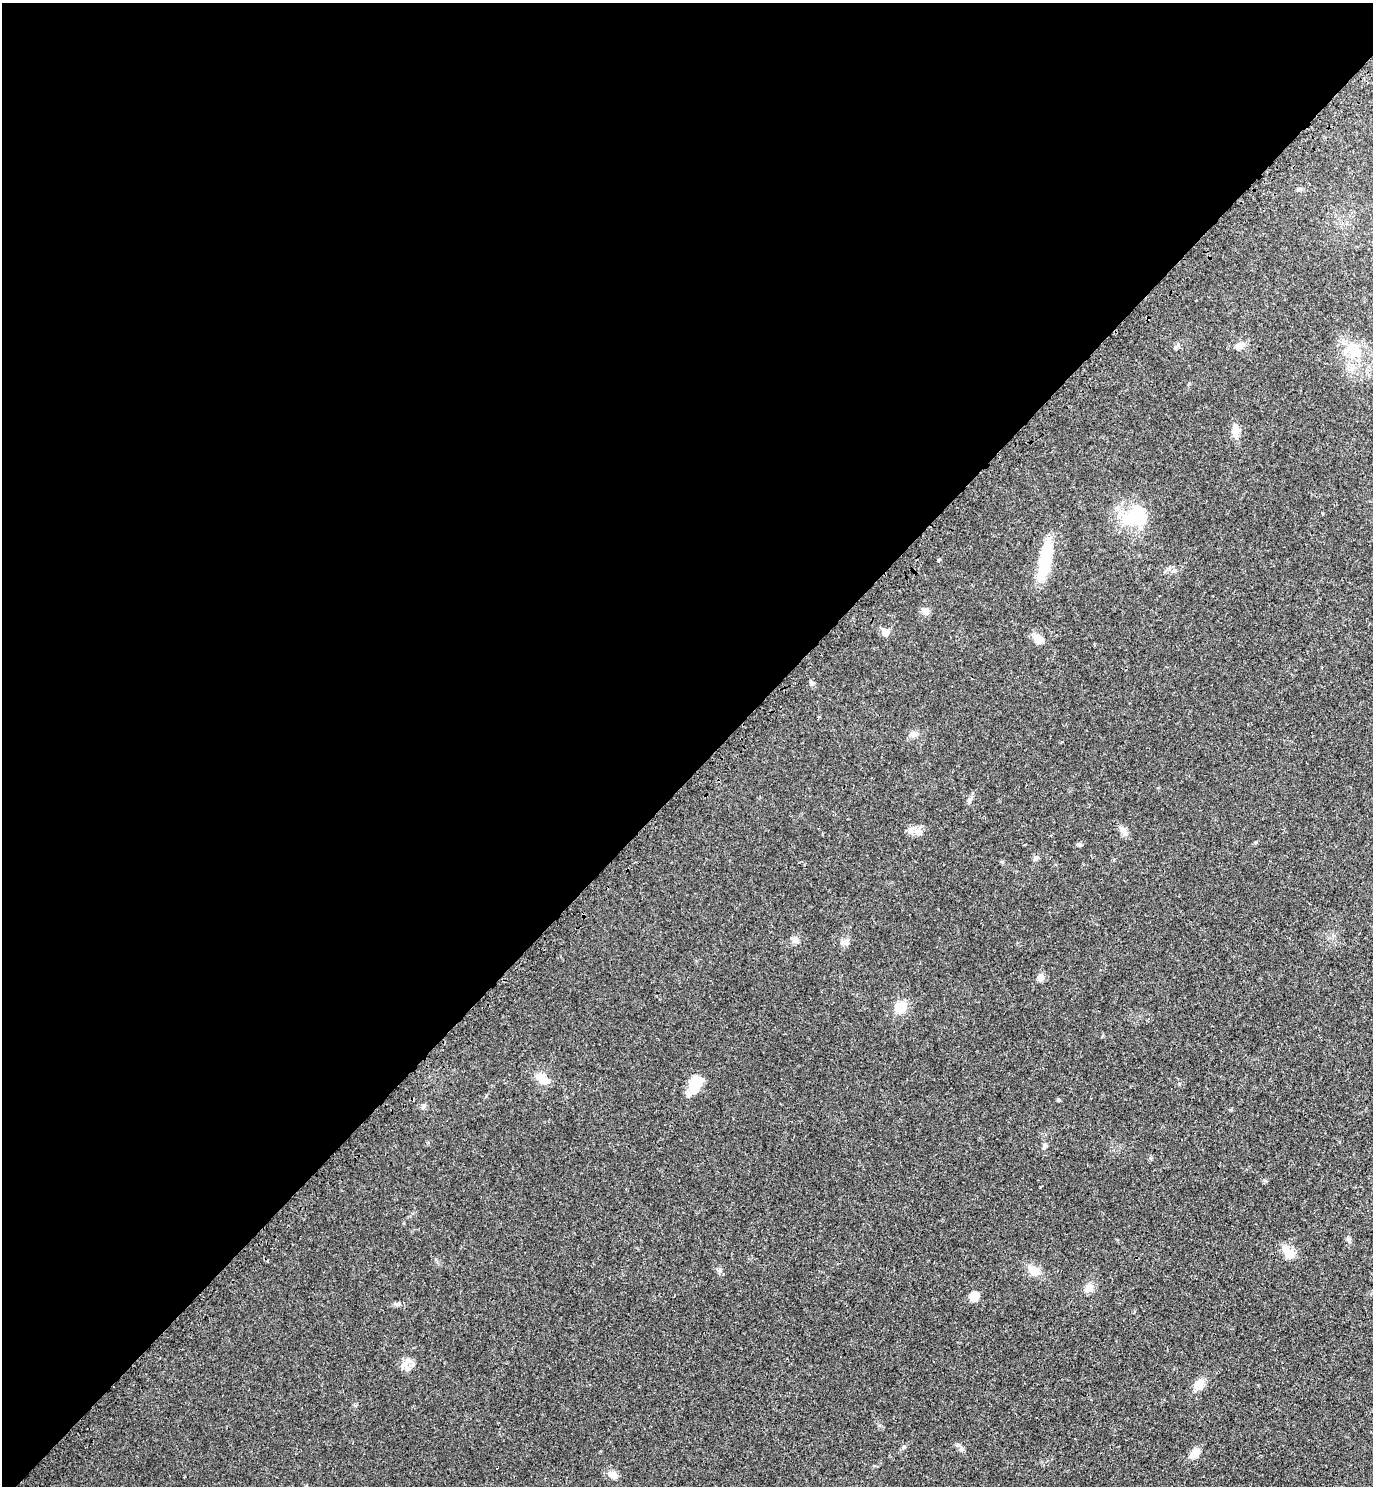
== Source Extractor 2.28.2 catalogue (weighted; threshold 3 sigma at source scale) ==
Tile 2 of 4 x 4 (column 2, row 1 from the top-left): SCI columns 1629-2999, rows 4555-6038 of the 6140 x 6140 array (HDU 1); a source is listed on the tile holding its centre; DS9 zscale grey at full resolution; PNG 1375 x 1488 px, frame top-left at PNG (2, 3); no overlay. Shown black and unused: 52% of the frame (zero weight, under 3 of 4 exposures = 8% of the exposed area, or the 3 px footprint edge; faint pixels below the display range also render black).
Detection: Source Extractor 2.28.2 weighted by HDU 2 'WHT'; one run over the whole footprint, this tile lists its part. Background 0.0277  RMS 0.0029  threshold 0.0132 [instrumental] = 3 sigma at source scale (4.5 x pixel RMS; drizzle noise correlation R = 1.50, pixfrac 1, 0.05/0.05 arcsec/px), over >= 5 px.
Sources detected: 38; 1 inside a brighter listed object's ellipse — not listed separately; the other 37 listed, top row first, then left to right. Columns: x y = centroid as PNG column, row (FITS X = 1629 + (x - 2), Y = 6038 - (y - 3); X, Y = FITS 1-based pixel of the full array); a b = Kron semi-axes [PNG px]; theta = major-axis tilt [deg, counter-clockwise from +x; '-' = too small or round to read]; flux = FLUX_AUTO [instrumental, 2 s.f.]
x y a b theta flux
1299 189 9 4 8 0.53
1239 346 11 8 18 1.8
1355 353 19 14 -1 5.5
1235 431 16 8 -86 2.8
1135 516 33 26 25 13
938 560 4 3 - 0.43
1045 560 44 12 80 14
925 611 9 7 -20 1.8
885 632 6 6 - 3
1038 639 16 11 -43 2.3
913 734 10 8 16 1.2
969 800 10 4 77 0.68
1124 831 14 8 -56 1.6
918 832 13 9 -23 2.1
1079 844 7 5 14 0.52
1036 858 8 6 13 0.76
796 940 12 7 -74 1.2
845 942 10 6 29 1.2
1040 977 9 7 65 1.4
900 1007 13 11 44 4.8
542 1079 17 10 -34 3.7
695 1084 20 13 61 6.4
1059 1099 4 4 - 0.42
423 1106 9 5 46 0.63
1044 1146 9 6 64 0.7
1349 1240 8 5 -61 0.61
1289 1254 13 12 - 3.5
1034 1270 16 11 -26 3.2
1089 1287 10 9 - 2.3
974 1297 10 8 60 2.8
397 1304 8 5 -8 0.72
405 1363 21 6 49 1.7
1199 1385 11 9 54 3.6
903 1447 6 4 71 0.41
961 1449 7 6 - 0.7
1194 1453 10 7 50 3.4
613 1475 13 9 -30 2
Unlisted compact peaks at least as high as the median listed source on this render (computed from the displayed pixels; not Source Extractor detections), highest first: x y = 720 1271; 1179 1084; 811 683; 1264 1180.